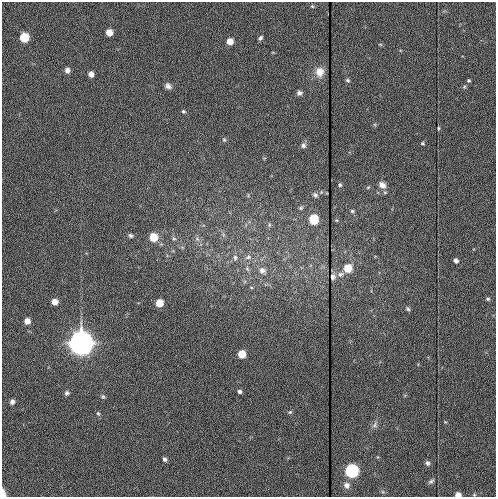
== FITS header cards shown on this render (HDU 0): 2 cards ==
NAXIS1  =                  494
NAXIS2  =                  495

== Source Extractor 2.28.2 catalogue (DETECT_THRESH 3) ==
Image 494 x 495 px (HDU 0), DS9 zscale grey, 1 PNG px = 1 image px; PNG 498 x 499 px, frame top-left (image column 1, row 495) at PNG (2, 2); no overlay
Background 242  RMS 7.3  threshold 22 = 3 sigma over >= 5 px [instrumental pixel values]
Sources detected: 61; all 61 listed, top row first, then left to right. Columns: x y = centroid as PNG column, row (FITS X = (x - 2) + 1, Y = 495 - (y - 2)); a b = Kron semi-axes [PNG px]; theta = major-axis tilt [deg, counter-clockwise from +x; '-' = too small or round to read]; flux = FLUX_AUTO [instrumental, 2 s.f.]
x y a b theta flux
312 6 5 5 - 6.2e+02
109 32 5 5 - 7.0e+03
24 38 6 5 - 2.1e+04
260 38 5 4 - 1.0e+03
230 41 5 5 - 5.9e+03
380 44 6 3 -18 4.6e+02
67 70 6 5 - 1.9e+03
319 72 7 6 - 3.9e+03
91 74 5 4 - 3.4e+03
347 80 6 4 -32 7.7e+02
469 81 4 4 - 6.7e+02
168 86 8 6 -41 1.9e+03
299 93 6 5 - 1.6e+03
183 111 5 4 - 6.9e+02
438 128 4 3 - 5.3e+02
224 140 6 5 - 7.5e+02
422 143 5 4 - 6.4e+02
303 145 7 6 - 1.4e+03
340 185 4 4 - 8.3e+02
382 185 10 8 -37 3.0e+03
368 187 6 3 19 5.6e+02
315 195 7 6 - 1.2e+03
301 208 6 5 - 6.8e+02
352 211 5 4 - 7.3e+02
313 219 6 6 - 2.7e+04
269 225 6 4 73 6.4e+02
130 236 6 5 - 9.7e+02
153 237 5 5 - 1.5e+04
174 239 6 4 -1 7.5e+02
197 239 8 5 -45 1.4e+03
235 257 7 6 - 1.3e+03
248 257 8 5 17 1.5e+03
456 261 4 4 - 1.8e+03
348 268 5 5 - 1.3e+04
247 269 7 5 -69 1.1e+03
262 270 9 8 - 2.4e+03
340 274 10 7 16 2.2e+03
333 277 5 4 - 6.4e+02
251 287 5 3 - 4.2e+02
488 299 6 4 -14 7.7e+02
54 302 5 5 - 4.8e+03
159 303 5 5 - 9.9e+03
408 309 6 5 - 8.1e+02
27 321 5 5 - 5.0e+03
81 343 9 7 89 1.9e+06
242 354 5 5 - 1.1e+04
239 391 4 4 - 1.2e+03
67 393 6 6 - 1.1e+03
103 397 6 5 - 8.2e+02
12 402 5 4 - 2.0e+03
290 412 6 3 43 5.9e+02
98 413 6 5 - 7.5e+02
374 425 9 5 62 1.4e+03
164 459 4 4 - 1.3e+03
427 463 6 5 - 1.2e+03
352 471 6 6 - 1.3e+05
431 481 7 5 28 1.0e+03
346 485 8 8 - 2.6e+03
383 492 6 4 -71 6.9e+02
3 493 7 4 -88 4.0e+03
458 495 5 4 - 4.1e+03
At the frame edge (FLAGS 8, measured only in part): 2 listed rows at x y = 3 493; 458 495